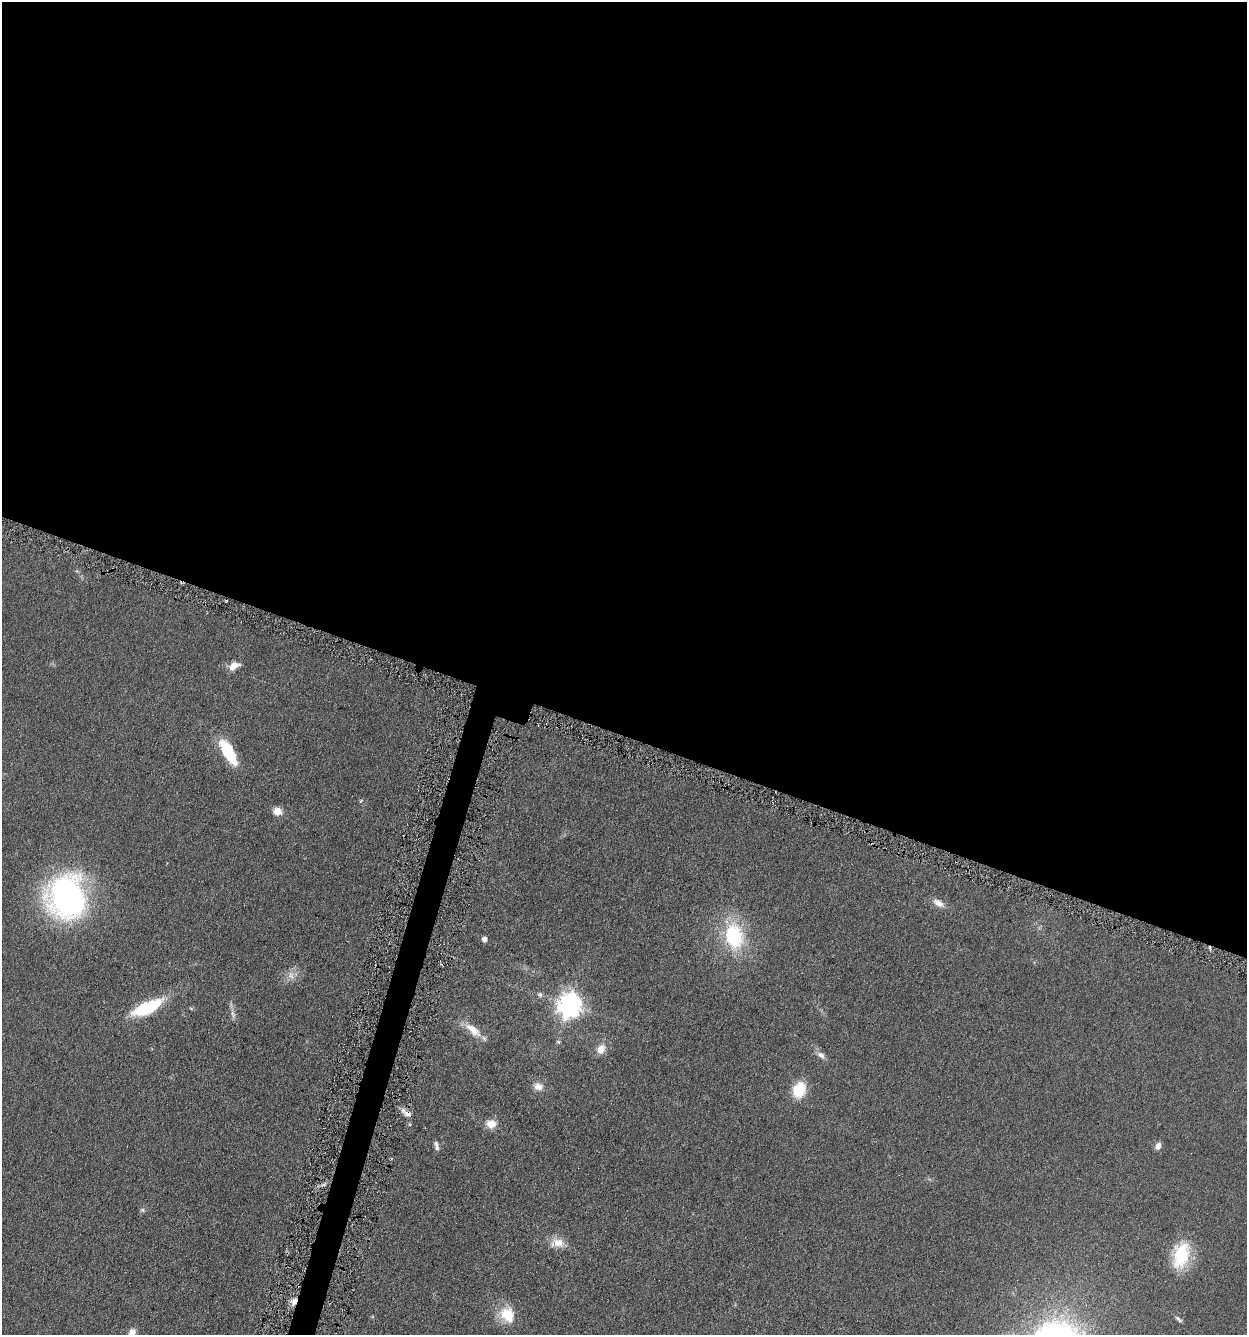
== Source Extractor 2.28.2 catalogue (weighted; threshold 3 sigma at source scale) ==
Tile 3 of 4 x 4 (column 3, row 1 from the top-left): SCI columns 2754-3998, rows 4007-5339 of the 5376 x 5350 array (HDU 1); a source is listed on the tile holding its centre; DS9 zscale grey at full resolution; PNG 1249 x 1337 px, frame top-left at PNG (2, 2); no overlay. Shown black and unused: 56% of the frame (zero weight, under 3 of 6 exposures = <1% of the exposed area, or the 3 px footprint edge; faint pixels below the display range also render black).
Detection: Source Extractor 2.28.2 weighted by HDU 2 'WHT'; one run over the whole footprint, this tile lists its part. Background 0.0957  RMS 0.0067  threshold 0.0276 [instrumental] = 3 sigma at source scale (4.09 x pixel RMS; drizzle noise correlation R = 1.36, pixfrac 0.8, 0.05/0.05 arcsec/px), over >= 5 px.
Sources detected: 35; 3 cosmic-ray / hot-pixel residue — not listed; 1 inside a brighter listed object's ellipse — not listed separately; the other 31 listed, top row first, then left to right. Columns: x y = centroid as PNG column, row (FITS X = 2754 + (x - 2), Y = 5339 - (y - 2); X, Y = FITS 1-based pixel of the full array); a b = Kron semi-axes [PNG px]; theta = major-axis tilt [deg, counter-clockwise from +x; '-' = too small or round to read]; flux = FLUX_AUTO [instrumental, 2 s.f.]
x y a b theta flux
234 666 13 7 28 6.1
228 752 24 9 -60 32
361 801 6 4 58 0.72
277 811 10 9 - 5.4
66 897 45 39 -76 160
938 903 18 9 -30 4.8
733 936 29 22 -75 46
484 939 5 4 - 3.2
291 975 13 9 -66 4.2
540 994 8 6 -11 1.6
569 1005 9 8 - 540
147 1008 32 12 24 37
233 1014 13 6 -71 2.6
473 1030 27 10 -38 9.6
558 1042 6 5 - 0.94
601 1049 13 10 65 5.8
821 1055 14 8 -37 3.2
538 1086 14 11 -12 4.8
799 1090 17 13 70 17
407 1114 12 7 -21 3.5
409 1124 5 3 - 0.61
491 1124 13 11 0 6.2
1158 1146 9 7 63 2.9
437 1147 10 6 77 1.9
142 1210 7 5 -30 1.1
557 1243 19 12 4 7.5
1181 1255 33 18 74 29
294 1302 12 6 63 4.6
507 1315 23 18 -61 15
1178 1319 10 4 -42 1.5
132 1332 11 8 70 4.3
Overlapping masked pixels (flux is a lower limit): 2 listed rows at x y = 407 1114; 294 1302
Isophote crosses this tile's border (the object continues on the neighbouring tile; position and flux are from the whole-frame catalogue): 1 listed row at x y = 132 1332